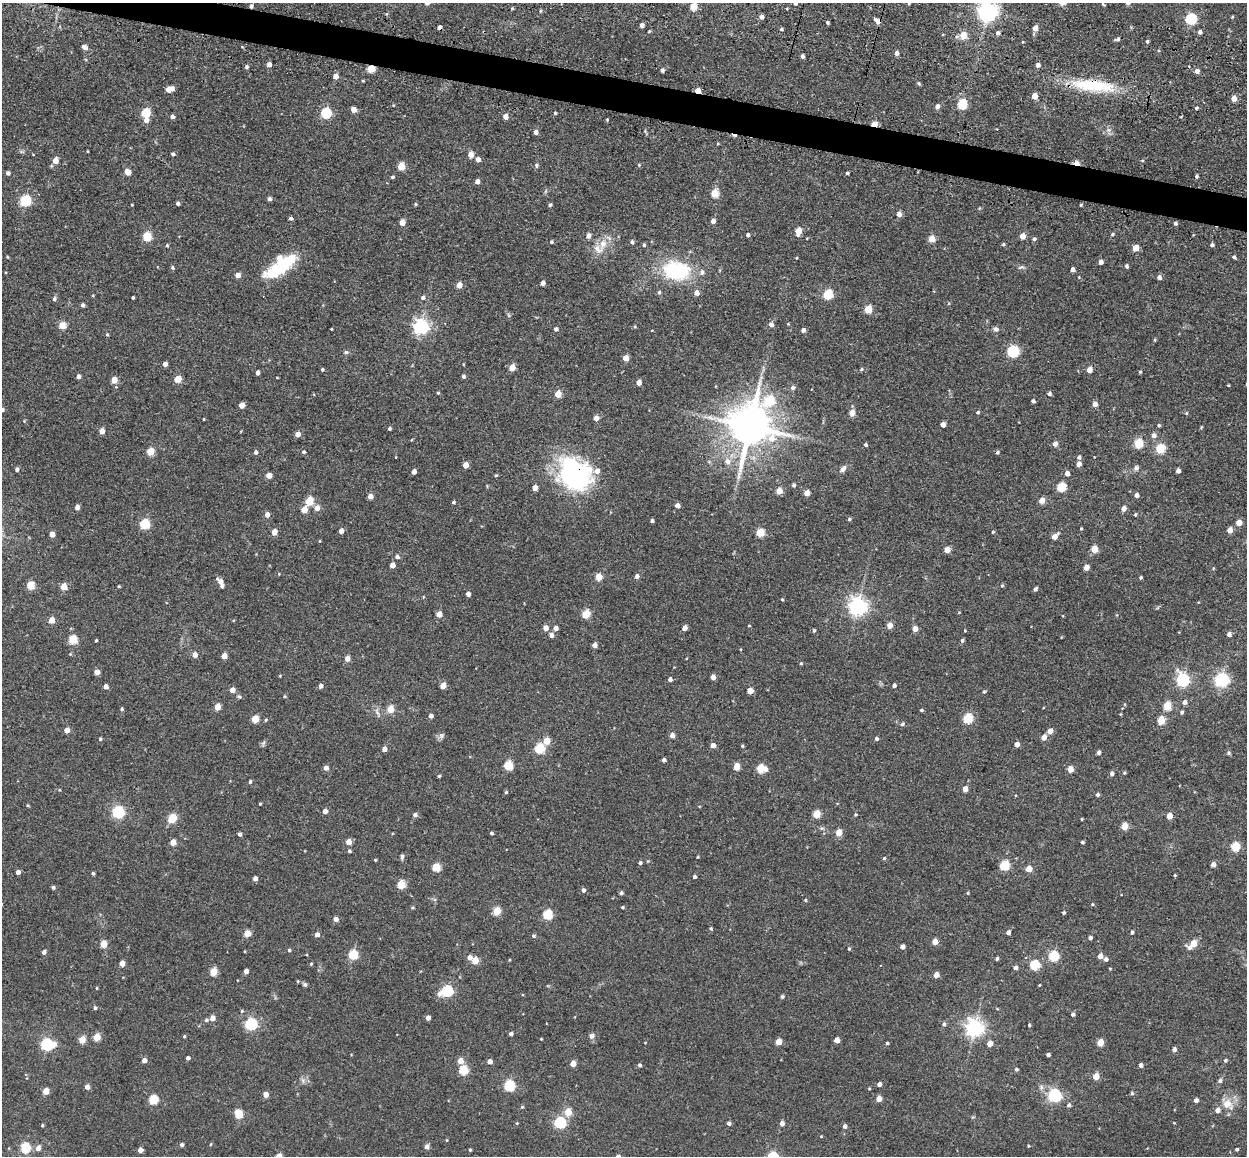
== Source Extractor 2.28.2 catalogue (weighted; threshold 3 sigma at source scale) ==
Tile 11 of 4 x 4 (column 3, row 3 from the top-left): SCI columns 2574-3818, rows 1405-2558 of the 5224 x 5246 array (HDU 1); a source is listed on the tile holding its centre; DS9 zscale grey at full resolution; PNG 1249 x 1158 px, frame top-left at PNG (2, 3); no overlay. Shown black and unused: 3% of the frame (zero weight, under 3 of 4 exposures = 9% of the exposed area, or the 3 px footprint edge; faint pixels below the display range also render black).
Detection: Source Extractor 2.28.2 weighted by HDU 2 'WHT'; one run over the whole footprint, this tile lists its part. Background 0.0665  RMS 0.0085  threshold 0.038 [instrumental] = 3 sigma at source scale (4.5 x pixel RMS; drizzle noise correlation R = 1.50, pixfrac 1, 0.05/0.05 arcsec/px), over >= 5 px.
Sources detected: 485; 3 inside a brighter object's white glare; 3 cosmic-ray / hot-pixel residue — not listed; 7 inside a brighter listed object's ellipse — not listed separately; the other 472 listed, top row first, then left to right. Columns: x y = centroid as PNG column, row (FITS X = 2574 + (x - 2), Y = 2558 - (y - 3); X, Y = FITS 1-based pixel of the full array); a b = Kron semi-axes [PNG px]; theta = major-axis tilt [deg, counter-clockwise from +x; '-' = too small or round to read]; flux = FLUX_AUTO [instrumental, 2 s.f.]
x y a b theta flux
795 3 4 4 - 2
1104 5 5 3 - 0.85
693 7 5 4 - 25
512 8 5 3 - 0.8
540 11 5 3 - 0.81
987 11 7 6 - 500
761 17 4 4 - 4.4
1232 17 4 3 - 0.72
1191 19 5 5 - 84
878 21 5 4 - 7.4
828 23 3 3 - 1.5
642 25 4 4 - 4.1
439 27 4 4 - 4.3
1035 28 5 4 - 6.5
781 29 4 3 - 1.5
1200 32 4 4 - 2.9
998 33 5 4 - 2.8
963 35 5 4 - 20
1117 39 7 4 11 1.8
1147 41 3 3 - 1.5
85 47 7 5 -26 3.5
897 53 4 4 - 4
803 56 4 3 - 2.9
269 64 4 4 - 4.6
1038 65 4 4 - 3.5
246 67 5 4 - 1.5
371 69 5 4 - 26
662 70 4 3 - 2.6
1197 71 5 4 - 4.5
335 76 5 4 - 6.4
363 81 3 3 - 0.84
918 83 5 4 - 1.3
1093 86 60 14 -6 49
168 90 4 4 - 5.6
698 91 4 4 - 11
1034 96 4 4 - 9.7
1234 98 5 5 - 8.1
962 104 5 5 - 53
937 106 5 4 - 4.3
1196 108 4 4 - 1.3
353 110 4 4 - 9
146 113 5 5 - 40
326 113 5 5 - 69
555 113 3 3 - 1
172 116 4 4 - 2.8
505 117 4 4 - 7.1
146 120 5 5 - 5.3
607 120 4 3 - 0.84
874 124 4 3 - 14
1109 130 7 5 -12 2.4
536 132 4 4 - 3.8
88 151 3 2 - 0.67
33 154 4 2 - 0.55
173 154 4 3 - 1.6
471 155 5 4 - 8.3
478 159 5 4 - 4.6
55 160 5 5 - 8.6
1076 163 6 4 -17 17
536 165 6 5 - 1.8
639 165 5 4 - 1.1
401 166 5 5 - 22
128 172 5 4 - 9.4
8 173 5 5 - 2.2
847 173 3 3 - 1.5
1197 176 4 4 - 1.5
392 177 4 3 - 1.2
477 181 4 4 - 3.9
715 194 5 5 - 30
269 199 4 4 - 2.7
25 201 5 5 - 72
178 203 4 3 - 2
415 204 4 4 - 0.92
132 205 3 2 - 0.69
550 205 4 4 - 1.4
1081 205 4 3 - 1
899 214 5 5 - 5
290 218 4 4 - 1.7
713 221 4 4 - 4.6
402 222 4 4 - 9.4
1175 223 4 4 - 1.7
798 231 6 4 78 14
1112 234 5 4 - 1.2
748 235 4 3 - 2
147 236 5 5 - 35
588 236 5 5 - 4.4
1022 236 4 4 - 10
932 239 5 4 - 17
1034 239 5 4 - 1.7
551 242 4 4 - 1.1
632 242 5 4 - 2.1
603 244 14 9 78 9.3
1003 244 4 3 - 1.1
167 245 4 4 - 0.89
644 245 4 4 - 1.4
1212 245 4 4 - 1.6
1136 248 5 4 - 13
7 257 4 3 - 0.75
1234 257 5 4 - 1.7
1101 262 4 4 - 4.2
1127 266 4 4 - 1.9
1021 267 10 4 17 1.7
172 268 5 4 - 1.3
1072 269 4 4 - 3.9
278 270 39 14 19 36
676 271 24 17 -7 71
702 272 7 6 - 3.1
238 275 4 4 - 6.5
1159 277 5 5 - 3.3
543 283 4 4 - 4.4
459 285 4 4 - 8.7
659 292 5 5 - 1.3
696 293 5 5 - 6
828 294 5 5 - 51
133 298 3 3 - 1.3
423 298 6 5 - 2.5
54 299 5 4 - 2.2
83 305 5 4 - 1.8
868 309 5 5 - 24
771 324 5 4 - 4.1
788 324 4 3 - 0.74
62 326 5 5 - 17
421 327 6 6 - 260
635 327 4 3 - 0.91
331 329 3 2 - 0.59
556 329 4 4 - 2.4
996 329 7 6 - 2.7
803 330 4 4 - 3.6
107 334 5 4 - 0.92
1013 351 5 5 - 93
346 352 6 5 - 1.5
626 358 4 4 - 12
165 364 4 4 - 4.8
463 364 4 2 - 0.58
512 367 5 4 - 13
322 369 4 4 - 1.3
861 369 5 4 - 1.1
1089 370 4 4 - 8.4
1140 372 4 3 - 0.92
257 373 4 3 - 3.1
463 376 4 4 - 2.1
78 377 4 4 - 3.6
277 377 3 2 - 0.61
178 379 5 4 - 19
114 380 5 4 - 11
639 383 4 4 - 6.9
1228 385 3 2 - 0.8
793 388 6 5 - 2.1
438 393 3 3 - 0.98
558 394 5 4 - 14
1049 394 4 4 - 2
769 401 26 15 -22 62
1033 401 4 4 - 2
1095 404 4 4 - 5.9
242 405 4 4 - 9.2
2 410 5 4 - 1.9
978 412 4 3 - 1.4
852 413 5 4 - 11
1186 413 5 4 - 0.95
596 418 4 4 - 6.7
204 419 3 2 - 0.62
943 424 4 4 - 5.9
1159 425 4 4 - 1.3
749 426 12 11 - 3200
389 428 4 4 - 1.6
102 431 4 4 - 7.2
298 434 4 4 - 7.9
1154 435 5 5 - 4.1
1139 443 5 5 - 38
1055 444 5 4 - 5.3
866 445 4 4 - 1.5
1160 449 5 5 - 41
150 451 5 4 - 26
256 452 5 4 - 2
304 452 4 4 - 1.7
997 452 5 5 - 1.5
396 457 3 2 - 0.46
1079 457 4 4 - 2
727 461 8 7 - 5
1079 464 4 4 - 5.7
465 465 4 4 - 8
1136 468 6 5 - 2.8
17 469 4 4 - 2
843 469 9 5 47 3.8
574 471 36 31 11 120
1178 471 4 4 - 4.5
414 472 4 4 - 4.9
1067 473 4 4 - 4.6
496 475 4 4 - 1.1
269 476 5 5 - 7
793 485 4 4 - 1.9
1061 487 5 5 - 41
535 488 4 4 - 7.1
779 491 4 4 - 14
807 493 4 4 - 10
1136 495 4 4 - 4
370 496 4 4 - 6.5
1042 500 5 5 - 8.6
310 501 5 5 - 29
453 502 4 3 - 1.3
677 505 4 4 - 4.6
77 507 4 4 - 5
317 508 5 5 - 6.2
1123 509 5 4 - 5.1
304 510 5 4 - 12
267 514 5 4 - 5.7
1135 514 5 4 - 0.93
849 519 4 4 - 1.4
652 521 3 3 - 2
1239 523 5 4 - 9.6
145 524 5 5 - 52
1081 529 3 3 - 0.83
1230 530 4 4 - 8
341 531 4 4 - 5.7
274 532 4 4 - 10
993 532 4 3 - 0.92
760 533 5 5 - 31
52 534 4 4 - 6.9
1055 536 5 4 - 8.1
319 541 4 3 - 0.62
1094 549 5 4 - 17
947 550 4 4 - 9.3
397 557 5 5 - 2.6
392 565 4 4 - 8
1086 567 4 4 - 8.6
279 574 4 3 - 0.61
637 576 5 4 - 3.2
599 577 5 4 - 16
1141 577 4 3 - 1.2
220 582 7 5 -42 5.9
31 585 5 5 - 28
1002 585 4 4 - 0.98
119 586 4 3 - 0.96
64 587 5 4 - 15
1035 589 4 3 - 2.1
468 594 4 4 - 3.9
423 597 4 3 - 0.58
782 599 3 3 - 0.94
858 606 7 6 - 410
439 614 4 4 - 9.8
586 614 5 5 - 30
52 620 4 4 - 12
749 626 4 2 - 0.68
889 626 5 4 - 8.3
546 628 5 4 - 6
556 628 4 4 - 4
684 628 4 4 - 5.5
915 629 4 4 - 8.1
814 630 4 3 - 1.3
965 630 3 3 - 0.73
1229 634 5 5 - 3
551 635 5 5 - 3.5
73 639 5 5 - 36
96 640 3 2 - 0.91
962 640 6 4 71 1.3
595 645 4 4 - 5.1
195 655 5 4 - 6
224 656 4 4 - 9.3
347 658 4 4 - 7.3
801 663 4 4 - 0.88
97 672 4 4 - 7
280 676 3 3 - 0.73
713 677 4 4 - 5.3
670 679 4 4 - 2.9
1183 680 6 6 - 140
1221 680 6 6 - 170
894 685 4 4 - 2
106 686 4 4 - 4.8
321 686 4 4 - 3.4
443 686 4 4 - 10
232 690 4 4 - 7.1
750 691 4 4 - 11
984 692 4 4 - 1.1
284 696 5 4 - 0.97
239 697 7 4 -27 1.3
1184 702 5 5 - 3.3
1167 706 5 5 - 29
217 707 4 4 - 13
122 709 4 4 - 1.4
390 709 5 4 - 21
921 710 4 3 - 1
377 712 13 4 -67 2.9
1182 712 4 4 - 1.6
1121 714 5 3 - 0.66
431 716 4 4 - 4.2
968 718 5 5 - 49
255 719 5 4 - 23
266 720 5 4 - 1
1161 720 5 5 - 23
902 724 5 4 - 1.6
67 730 4 4 - 7.7
1050 731 5 4 - 6.2
441 735 8 7 - 2.4
672 735 4 4 - 5.4
1044 737 5 4 - 6.3
876 738 4 4 - 2
100 739 4 3 - 1.4
547 741 5 4 - 15
263 743 7 4 70 1.5
1017 744 4 4 - 6.3
713 745 4 4 - 5.4
742 746 4 3 - 0.94
539 748 5 5 - 52
384 749 4 4 - 5.3
1098 752 4 4 - 2.5
1229 753 6 5 - 1.3
664 760 4 4 - 2.6
508 765 5 5 - 41
737 766 5 4 - 16
326 768 5 4 - 3.9
761 769 7 5 -5 31
1070 769 4 4 - 10
1112 773 5 4 - 2.6
1124 773 4 3 - 1.1
439 776 4 3 - 1.3
250 782 4 3 - 1.4
965 789 4 4 - 7.8
506 792 4 4 - 1.2
1097 794 4 4 - 1.9
260 804 3 3 - 0.77
27 805 4 3 - 0.81
325 811 4 4 - 5.1
118 812 5 5 - 110
817 814 5 5 - 23
856 814 5 3 - 0.8
415 815 5 4 - 3.1
1169 816 5 4 - 11
172 818 7 5 47 33
1082 819 3 2 - 0.71
1125 826 5 4 - 16
822 828 7 5 -19 1.7
839 832 5 4 - 14
492 833 4 3 - 1.4
240 834 4 4 - 2.5
173 842 4 4 - 11
349 842 4 4 - 8.4
1082 842 3 3 - 1.5
1235 846 5 5 - 39
349 851 4 4 - 1.6
402 856 7 4 89 1.6
698 857 5 3 - 0.66
884 858 4 4 - 1.1
375 860 3 3 - 0.84
640 863 4 4 - 1.7
1004 865 5 5 - 53
1213 865 4 4 - 4.6
436 867 5 5 - 30
1029 869 4 4 - 12
18 872 4 4 - 3.5
93 873 3 3 - 1.4
1175 875 3 3 - 1
694 877 4 3 - 1.8
255 879 4 4 - 4.4
401 884 5 5 - 31
53 887 4 4 - 1.8
583 890 4 4 - 2.7
621 893 4 4 - 2
968 893 4 4 - 0.78
805 900 4 4 - 0.87
1092 904 4 4 - 0.93
622 907 4 3 - 1
412 908 5 3 - 0.94
497 911 5 4 - 27
1064 912 4 3 - 1.3
548 914 6 5 - 37
336 919 4 4 - 4.9
711 928 4 4 - 1.1
1008 932 4 4 - 3
1132 932 4 4 - 1.6
247 933 5 4 - 17
317 934 4 4 - 4.3
533 936 5 5 - 1.5
1090 938 4 4 - 2.1
935 941 4 4 - 9.7
1194 943 6 5 - 15
104 944 5 4 - 18
902 947 4 4 - 3.9
849 949 4 3 - 1
289 950 4 3 - 1.3
44 952 5 4 - 2.4
353 954 5 5 - 49
1054 956 5 5 - 58
1100 956 5 4 - 5.5
469 957 5 5 - 4.5
997 959 4 4 - 1.5
1106 959 4 4 - 3.1
475 960 5 4 - 16
509 960 3 3 - 0.71
122 963 4 4 - 7.6
311 964 4 3 - 0.87
1035 965 5 5 - 49
1015 968 4 4 - 3
1110 969 3 3 - 0.73
213 971 5 4 - 24
246 971 4 4 - 4.5
936 975 4 4 - 7.5
298 981 4 3 - 0.74
305 984 6 5 - 1.4
97 988 3 3 - 0.74
447 991 5 5 - 88
439 993 6 6 - 3.6
782 997 4 4 - 1.8
95 1008 4 4 - 1.7
242 1011 5 4 - 0.95
1073 1014 4 4 - 2.2
212 1018 4 4 - 6.8
428 1018 4 4 - 4.7
206 1020 5 4 - 1.5
251 1024 6 5 - 100
944 1024 5 4 - 2.1
1029 1025 3 3 - 0.98
974 1028 6 6 - 370
511 1034 4 4 - 2.2
184 1036 3 3 - 1
592 1036 8 7 - 2.6
97 1037 5 4 - 18
541 1039 3 2 - 0.69
82 1040 5 4 - 14
837 1040 4 4 - 7.3
778 1042 4 4 - 11
645 1043 3 2 - 0.52
887 1043 3 3 - 1.2
990 1043 4 4 - 8.9
1100 1043 5 4 - 14
47 1044 6 5 - 120
1174 1049 4 4 - 2.9
1048 1055 4 3 - 2.2
188 1058 4 3 - 2.3
144 1060 4 4 - 4.7
1225 1060 5 5 - 1.5
460 1061 5 5 - 9.6
490 1061 4 4 - 5.2
573 1064 4 4 - 10
639 1065 4 4 - 1.8
1141 1065 4 4 - 3.4
1016 1069 4 4 - 1.7
463 1070 5 5 - 41
1096 1076 5 4 - 13
303 1080 7 6 - 2.5
1220 1081 6 5 - 1.8
879 1084 4 4 - 3.1
509 1085 5 5 - 69
87 1087 4 4 - 5.2
869 1089 4 3 - 0.79
46 1091 5 4 - 15
1132 1093 5 4 - 1.2
266 1094 4 4 - 6.7
1054 1095 6 6 - 140
879 1099 4 4 - 9.3
153 1100 5 5 - 46
1196 1100 4 4 - 3.3
1228 1104 17 12 -38 12
1069 1105 5 4 - 2
522 1107 5 3 - 0.89
568 1112 5 4 - 19
238 1114 6 5 - 30
560 1122 5 5 - 87
517 1123 4 3 - 0.81
729 1123 4 4 - 2.3
782 1123 4 4 - 4.8
42 1125 4 3 - 0.99
845 1126 4 4 - 3
821 1136 3 3 - 0.57
447 1140 4 3 - 0.65
211 1144 5 3 - 0.69
181 1145 4 4 - 2
1028 1146 4 3 - 0.8
25 1147 5 5 - 52
427 1147 7 6 - 2.5
38 1148 7 5 60 4.2
1237 1149 4 3 - 1.4
140 1150 4 4 - 5.1
470 1150 3 3 - 1
Overlapping masked pixels (flux is a lower limit): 8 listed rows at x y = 878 21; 439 27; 371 69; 1093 86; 698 91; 874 124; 1076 163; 574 471
Isophote crosses this tile's border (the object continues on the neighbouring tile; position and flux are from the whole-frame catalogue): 3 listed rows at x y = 795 3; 987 11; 2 410